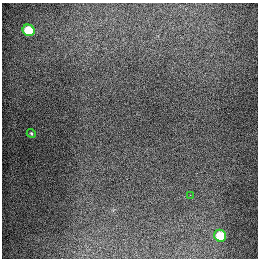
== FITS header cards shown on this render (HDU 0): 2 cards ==
NAXIS1  =                  256
NAXIS2  =                  256

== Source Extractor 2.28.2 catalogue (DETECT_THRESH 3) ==
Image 256 x 256 px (HDU 0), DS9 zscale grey, 1 PNG px = 1 image px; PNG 260 x 260 px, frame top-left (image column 1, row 256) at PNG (2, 3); each listed source drawn as its Kron ellipse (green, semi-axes under 4 px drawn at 4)
Background 1270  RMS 26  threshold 79.4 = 3 sigma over >= 5 px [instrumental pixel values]
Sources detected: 4; all 4 listed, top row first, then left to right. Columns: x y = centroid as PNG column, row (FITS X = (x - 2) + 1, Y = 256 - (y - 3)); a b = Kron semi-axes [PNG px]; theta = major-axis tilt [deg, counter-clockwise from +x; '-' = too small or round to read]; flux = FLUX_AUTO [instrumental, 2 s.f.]
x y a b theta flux
29 30 6 5 - 75000
31 133 5 3 - 1900
190 195 2 2 - 4500
220 236 6 5 - 59000